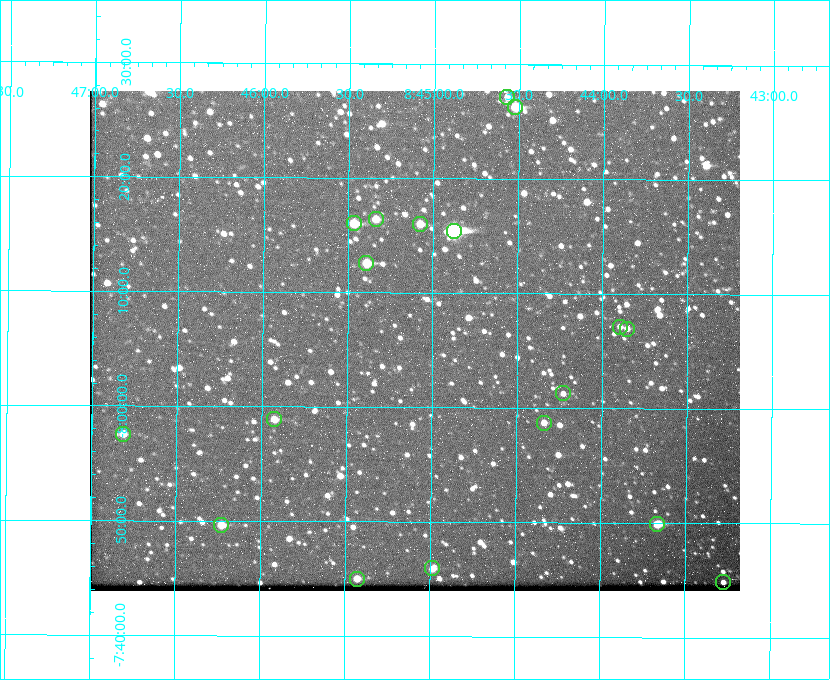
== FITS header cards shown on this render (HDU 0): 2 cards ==
NAXIS1  =                  650 / Width of table row in bytes
NAXIS2  =                  500 / Number of rows in table

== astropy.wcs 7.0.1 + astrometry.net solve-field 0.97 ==
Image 650 x 500 px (HDU 0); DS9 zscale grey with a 90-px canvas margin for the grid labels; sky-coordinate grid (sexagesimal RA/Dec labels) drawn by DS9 from the SOLVED WCS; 18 Tycho-2 reference stars matched to detected sources circled (green)
Header WCS: none
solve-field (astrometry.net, Tycho-2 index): SOLVED blind (the file carries no WCS)
Solved WCS: RA---TAN-SIP/DEC--TAN-SIP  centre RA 08:45:06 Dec -08:06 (131.28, -8.10 deg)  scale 5.25 arcsec/px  FOV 56.8' x 43.7'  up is +179 deg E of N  parity flipped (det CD > 0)
(file carries no celestial WCS; the grid is the blind solution)
Tycho-2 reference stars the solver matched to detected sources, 18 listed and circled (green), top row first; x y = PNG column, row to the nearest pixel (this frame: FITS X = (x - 93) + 1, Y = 500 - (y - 91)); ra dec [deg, ICRS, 3 dp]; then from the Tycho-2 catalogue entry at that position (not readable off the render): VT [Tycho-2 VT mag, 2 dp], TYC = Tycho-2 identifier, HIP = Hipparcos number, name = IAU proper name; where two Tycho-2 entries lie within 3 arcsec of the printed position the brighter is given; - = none
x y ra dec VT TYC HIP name
510 97 131.142 -8.452 11.09 5442-980-1 - -
518 107 131.131 -8.438 9.34 5442-845-1 - -
379 219 131.335 -8.274 10.98 5442-594-1 - -
357 223 131.367 -8.267 10.01 5442-454-1 - -
423 224 131.270 -8.267 10.78 5442-693-1 - -
457 231 131.219 -8.257 7.68 5442-1112-1 42924 -
369 263 131.348 -8.210 9.85 5442-617-1 - -
623 327 130.974 -8.119 12.03 5442-588-1 - -
630 329 130.964 -8.116 12.42 5442-381-1 - -
566 393 131.057 -8.021 12.20 5442-277-1 - -
277 419 131.481 -7.982 10.84 5442-1444-1 - -
547 423 131.085 -7.979 12.05 5442-273-1 - -
126 434 131.703 -7.959 11.45 5442-1027-1 - -
660 524 130.917 -7.832 10.58 5442-498-1 - -
224 525 131.557 -7.828 10.76 5442-1179-1 - -
435 568 131.247 -7.766 11.19 5442-426-1 - -
360 579 131.357 -7.750 10.86 5442-458-1 - -
726 582 130.819 -7.748 12.22 5442-892-1 - -